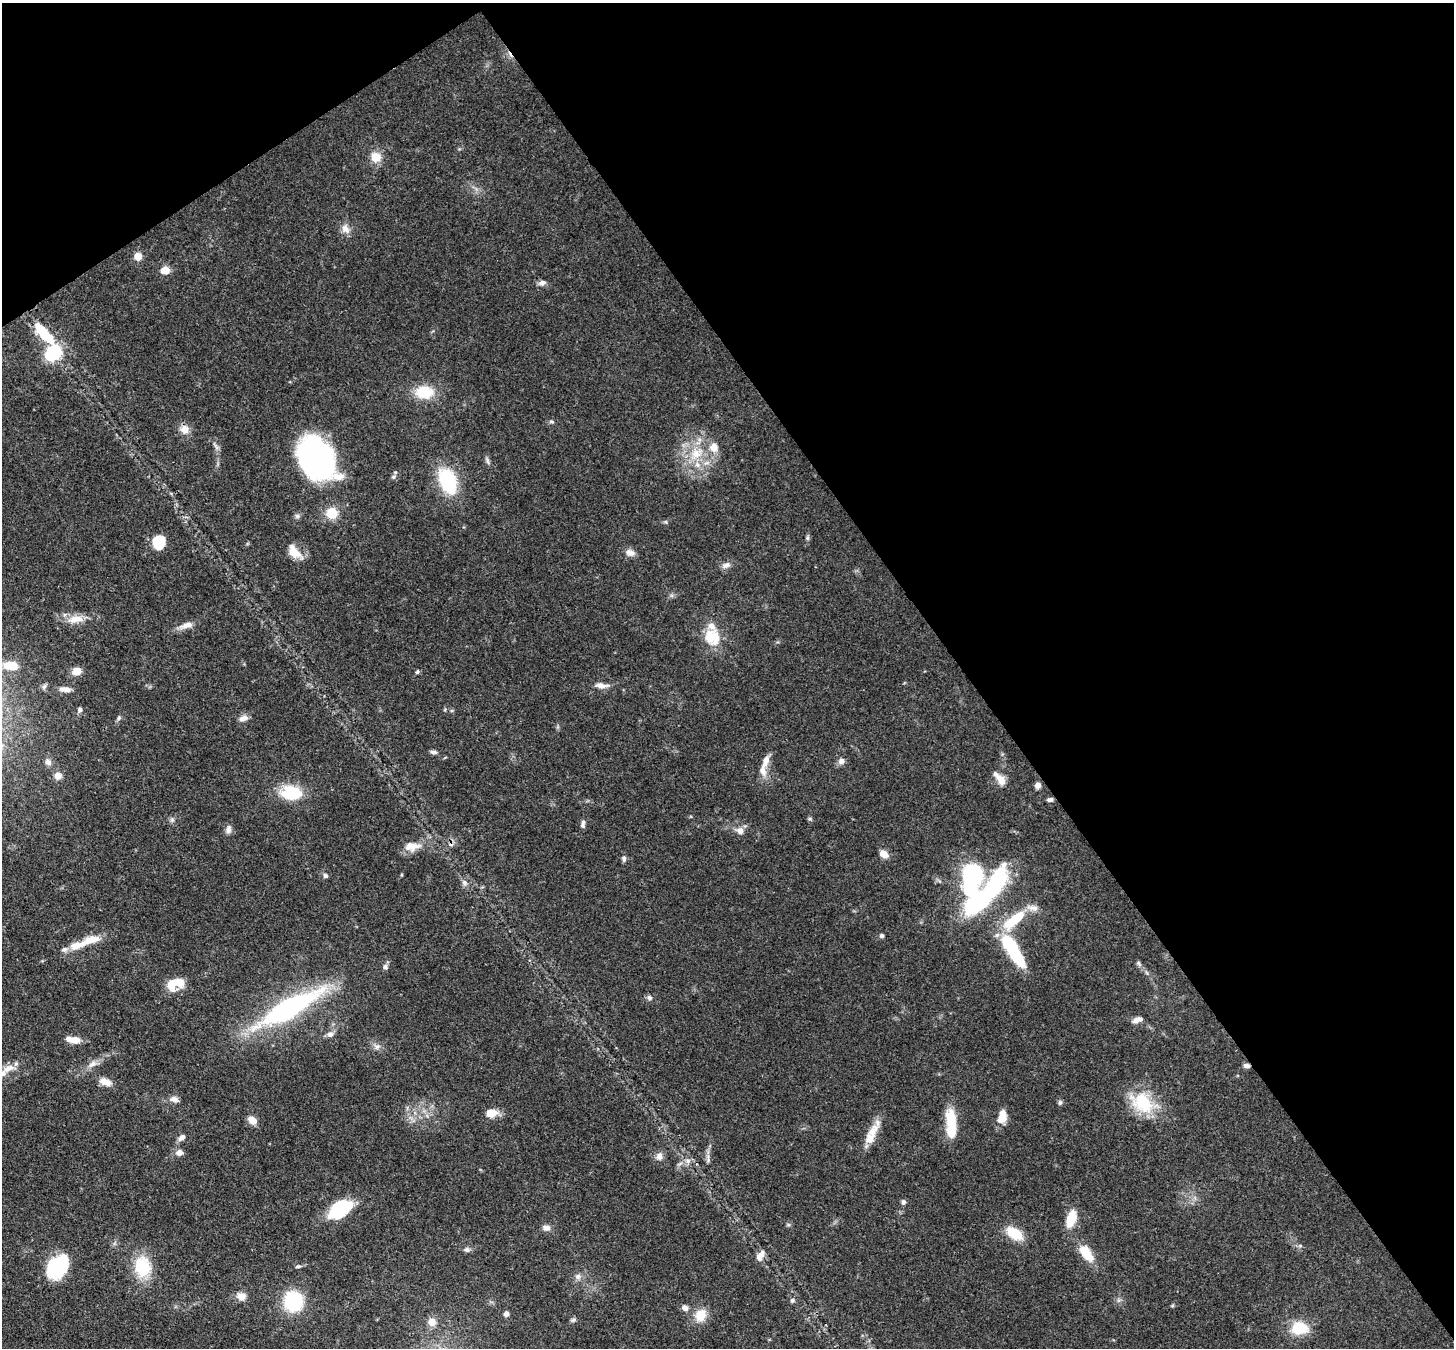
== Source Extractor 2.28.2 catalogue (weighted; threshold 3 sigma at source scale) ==
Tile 3 of 4 x 4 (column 3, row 1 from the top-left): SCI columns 2984-4435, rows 4385-5730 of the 5967 x 5939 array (HDU 1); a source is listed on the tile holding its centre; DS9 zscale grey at full resolution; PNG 1456 x 1350 px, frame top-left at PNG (2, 3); no overlay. Shown black and unused: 38% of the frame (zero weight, under 3 of 4 exposures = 7% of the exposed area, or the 3 px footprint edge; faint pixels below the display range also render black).
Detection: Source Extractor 2.28.2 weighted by HDU 2 'WHT'; one run over the whole footprint, this tile lists its part. Background 0.0985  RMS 0.0041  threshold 0.0186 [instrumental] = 3 sigma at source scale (4.5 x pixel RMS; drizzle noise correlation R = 1.50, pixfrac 1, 0.05/0.05 arcsec/px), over >= 5 px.
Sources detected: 116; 4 inside a brighter object's white glare — not listed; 8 inside a brighter listed object's ellipse — not listed separately; the other 104 listed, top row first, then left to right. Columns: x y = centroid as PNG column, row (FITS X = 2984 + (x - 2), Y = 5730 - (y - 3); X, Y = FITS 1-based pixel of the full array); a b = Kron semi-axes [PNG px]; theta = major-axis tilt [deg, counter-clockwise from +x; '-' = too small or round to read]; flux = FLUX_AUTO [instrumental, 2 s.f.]
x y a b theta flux
376 157 13 12 - 5.5
345 229 14 10 -57 3.1
138 256 7 7 - 4.4
165 270 7 6 - 6.5
542 283 10 7 15 1.7
44 333 36 12 -49 16
53 353 17 13 50 21
424 392 20 14 -3 13
551 422 6 5 - 0.8
184 429 12 11 - 3.7
696 453 21 14 36 11
315 460 44 28 -56 110
487 461 11 4 -71 1.1
393 477 7 5 3 0.89
448 481 24 15 -67 30
332 513 13 13 - 7.9
807 538 6 5 - 0.71
159 543 12 11 - 12
294 552 22 12 -49 5.7
630 553 11 8 -18 2.5
726 565 12 7 22 2.1
76 619 23 10 10 6
186 625 20 8 14 3.6
712 637 25 20 -68 12
11 666 12 7 -4 10
77 671 9 7 10 4.3
417 672 5 5 - 0.74
601 686 17 7 -3 3
65 689 15 6 -3 2.3
80 710 6 5 - 1.1
119 718 7 5 69 0.86
243 718 11 7 23 2.6
434 752 7 5 -10 1.4
766 761 19 8 70 4.1
841 761 9 8 - 1.9
48 762 9 7 -44 1.8
58 776 10 9 - 2.6
1001 780 16 10 -62 3.7
1038 785 7 6 - 2
291 793 22 15 -5 17
1050 799 7 4 4 1.2
810 819 6 4 1 0.62
172 820 7 6 - 1
583 824 11 6 81 1.3
228 829 12 7 85 1.8
740 831 9 8 - 2.7
411 846 22 11 3 5.8
884 854 10 7 -37 3.6
624 858 9 5 -84 1.2
972 874 14 12 -51 63
325 876 6 5 - 1.1
464 883 10 6 -45 1.5
981 901 35 15 41 53
1014 920 34 12 38 18
882 936 5 5 - 0.81
91 940 30 9 21 8.8
1013 951 45 13 -57 29
1139 963 9 5 -54 0.99
385 967 8 6 -65 1.2
175 984 20 12 19 9
649 998 8 6 -30 1.2
289 1008 61 15 29 97
1137 1020 13 6 20 2.3
330 1034 9 8 - 1.9
74 1040 14 6 -9 5.6
377 1046 9 7 31 1.7
92 1064 15 7 30 2.8
1246 1066 8 5 -6 1.4
9 1068 19 9 20 5
105 1082 15 8 -19 3.8
174 1099 12 7 -14 2
1060 1102 7 5 63 0.81
1142 1103 34 23 -38 20
491 1113 14 10 3 4.9
1002 1117 16 9 73 5.8
951 1119 23 11 -81 12
252 1120 10 7 -42 3.7
873 1131 25 11 55 6.7
181 1138 9 6 39 1.9
179 1152 9 7 12 2.3
659 1156 11 8 77 2.3
708 1158 15 4 -79 1.5
688 1161 7 6 - 1.4
903 1202 7 6 - 0.98
340 1209 27 16 35 23
1071 1219 16 9 72 11
546 1228 11 7 -13 2.1
1014 1233 19 10 -33 11
467 1250 8 7 - 1.2
1086 1253 21 11 -52 9.4
760 1256 14 7 59 3.1
58 1266 19 14 45 42
298 1266 7 5 13 0.85
142 1267 21 16 -83 19
578 1277 8 8 - 1.8
241 1296 11 9 -19 3.5
792 1300 6 6 - 0.94
293 1301 18 16 -80 28
685 1308 7 6 - 2.4
506 1314 6 6 - 1.5
700 1315 14 11 51 8
573 1320 8 5 19 0.88
432 1322 10 10 - 3.7
1299 1328 21 15 0 12
Overlapping masked pixels (flux is a lower limit): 2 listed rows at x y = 315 460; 1246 1066